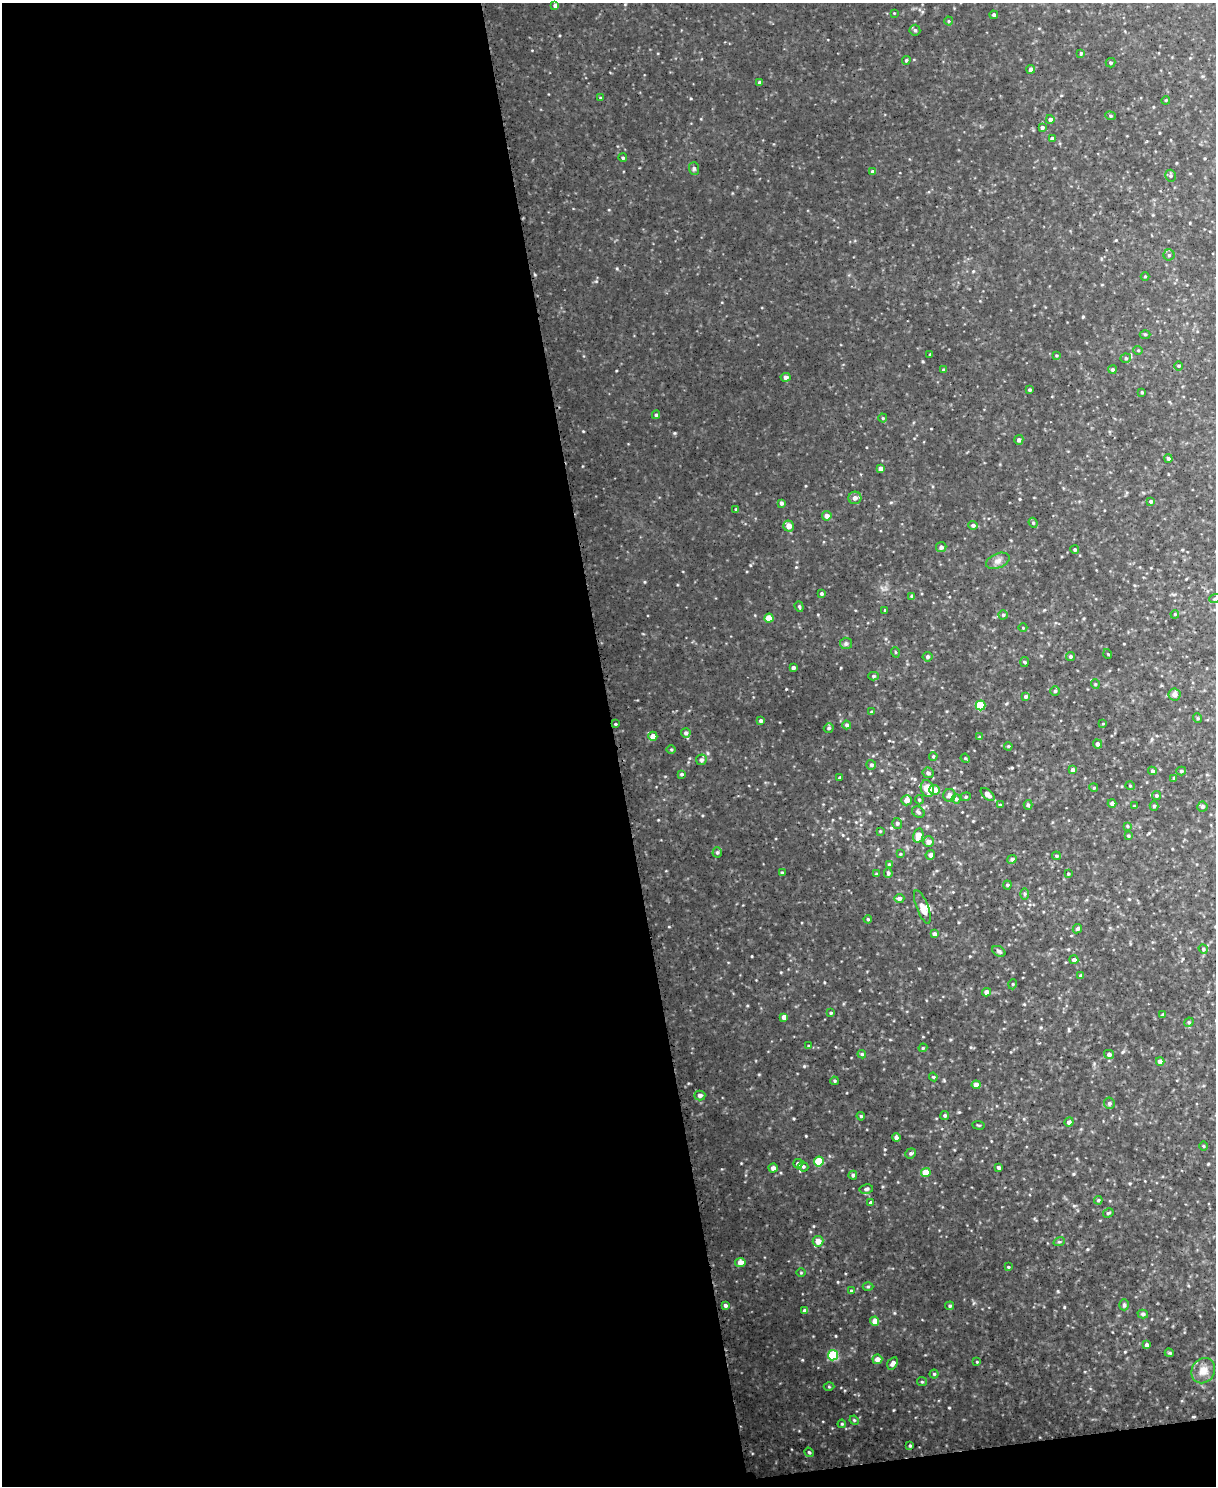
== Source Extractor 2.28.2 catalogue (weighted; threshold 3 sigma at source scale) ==
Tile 9 of 4 x 3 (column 1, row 3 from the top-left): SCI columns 1-1214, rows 138-1621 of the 4862 x 4845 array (HDU 1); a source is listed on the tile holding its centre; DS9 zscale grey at full resolution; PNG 1218 x 1488 px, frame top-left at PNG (2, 3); each listed source drawn as its Kron ellipse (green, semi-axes under 4 px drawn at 4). Shown black and unused: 52% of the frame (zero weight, under 3 of 5 exposures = <1% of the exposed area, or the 3 px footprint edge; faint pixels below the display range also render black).
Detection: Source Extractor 2.28.2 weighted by HDU 2 'WHT'; one run over the whole footprint, this tile lists its part. Background 0.0819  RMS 0.015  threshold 0.0694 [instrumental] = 3 sigma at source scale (4.5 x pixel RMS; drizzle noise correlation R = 1.50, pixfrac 1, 0.05/0.05 arcsec/px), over >= 5 px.
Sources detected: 202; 1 inside a brighter listed object's ellipse — not listed separately; the other 201 listed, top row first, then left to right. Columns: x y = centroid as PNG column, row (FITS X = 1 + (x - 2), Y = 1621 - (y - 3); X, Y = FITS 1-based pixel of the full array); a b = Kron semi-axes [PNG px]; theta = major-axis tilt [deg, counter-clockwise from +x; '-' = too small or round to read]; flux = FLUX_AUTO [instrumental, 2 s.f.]
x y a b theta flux
555 6 4 4 - 4.1
894 13 2 2 - 0.9
994 15 4 4 - 2.9
949 21 4 4 - 1.7
915 30 5 5 - 2.9
1081 53 4 4 - 1.5
906 60 4 3 - 1.9
1111 63 5 5 - 2.7
1031 69 4 4 - 5.5
760 82 3 3 - 3.9
600 98 4 3 - 1.7
1166 100 4 3 - 1.3
1110 116 5 4 - 2.1
1050 119 4 4 - 4.5
1042 127 4 4 - 2.8
1052 138 4 3 - 4.2
623 158 4 4 - 2.3
694 168 6 5 - 3.2
873 172 4 3 - 4.1
1170 176 6 5 - 2.7
1169 255 5 5 - 2.6
1145 276 4 3 - 1.2
1145 334 5 3 - 1.6
1138 350 5 3 - 1.4
930 355 3 3 - 2
1056 355 4 2 - 1.4
1126 358 5 4 - 2.6
1179 366 4 3 - 1.5
1112 369 4 4 - 2.3
944 370 4 3 - 3.2
786 377 5 4 - 4.8
1030 390 3 3 - 2.1
1142 392 3 3 - 1.9
656 415 4 4 - 2.5
883 418 4 4 - 1.6
1019 440 5 4 - 3.9
1168 458 4 4 - 3
880 468 4 4 - 7.3
855 498 6 6 - 6.5
1151 501 4 4 - 2.6
781 503 4 4 - 3.4
736 510 3 3 - 2.5
827 516 4 4 - 6.6
1033 523 5 4 - 2.1
973 525 5 4 - 3
789 526 5 5 - 12
941 547 5 5 - 4.7
1075 550 4 4 - 2.3
998 561 12 7 21 7
821 594 4 4 - 2.2
912 596 4 4 - 3.5
1215 598 6 3 20 1.8
799 607 5 4 - 2.1
885 610 4 2 - 0.97
1175 614 4 3 - 1.5
1003 615 4 4 - 2.2
769 618 4 4 - 22
1023 628 4 3 - 1.1
846 643 6 5 - 3.1
895 652 5 3 - 1.5
1108 654 5 3 - 1.2
1070 656 4 4 - 3.3
927 657 5 5 - 3.4
1025 662 5 3 - 1.5
793 668 3 3 - 3.9
874 676 5 4 - 2.6
1095 684 5 4 - 1.7
1055 691 5 5 - 2.5
1175 694 6 6 - 7.4
1025 696 4 4 - 2.9
980 705 5 5 - 44
872 712 4 3 - 2.3
1197 718 5 3 - 1.6
761 721 4 3 - 3.3
615 724 4 2 - 1.6
1103 724 4 3 - 1.1
847 725 4 4 - 3.5
829 728 5 4 - 2.8
686 733 5 5 - 3.8
653 736 4 4 - 13
979 737 4 4 - 2
1097 744 4 4 - 4.5
1008 746 4 3 - 1.5
671 750 4 3 - 1.5
933 756 4 3 - 1.8
965 758 5 3 - 1.5
701 760 5 5 - 3.2
871 765 5 5 - 2.6
1073 770 4 4 - 6.3
1152 771 4 4 - 2.9
1181 771 5 4 - 2.3
928 773 6 5 - 4.4
681 774 4 3 - 2.6
839 778 3 3 - 2.4
1174 778 4 3 - 2.4
1130 786 5 3 - 1.2
1094 788 4 3 - 1.3
927 789 9 6 -73 23
935 790 5 5 - 9.7
987 794 8 4 -42 8.1
949 795 6 6 - 7.7
1156 795 4 4 - 2.1
966 797 5 4 - 2.2
956 799 4 4 - 2.9
906 800 5 5 - 9.2
919 800 5 4 - 2
1112 803 4 4 - 3.9
1000 805 4 3 - 2.3
1028 805 5 4 - 2.6
1134 806 3 3 - 1.1
1154 806 4 4 - 1.6
1202 807 5 5 - 3.5
918 812 7 5 -33 3.4
897 823 5 5 - 3.1
1127 826 4 3 - 1.6
880 831 3 3 - 1.2
918 836 7 5 78 18
1128 836 4 3 - 1.7
929 842 5 5 - 8
717 852 5 4 - 2.6
900 854 4 4 - 1.5
930 855 5 4 - 4.9
1056 856 4 3 - 1.8
1012 859 5 4 - 3.7
889 865 4 3 - 2.1
782 873 4 3 - 2.5
888 873 5 4 - 2.7
876 874 4 3 - 1.6
1068 874 4 3 - 1.6
1007 885 4 4 - 1.9
1025 894 5 4 - 2
899 898 5 4 - 5
922 907 18 6 -69 11
868 919 4 3 - 1.7
1077 929 5 4 - 3.7
935 934 4 4 - 4.3
1203 949 5 4 - 2.2
999 951 7 4 -32 3.5
1074 960 4 4 - 4.9
1081 976 4 4 - 2.4
1013 984 5 3 - 1.4
987 992 4 4 - 8.5
831 1013 3 3 - 1.6
1163 1015 4 3 - 2.4
784 1017 4 4 - 7.6
1189 1022 5 4 - 1.8
808 1046 4 3 - 1.7
923 1048 4 4 - 1.6
862 1054 4 4 - 1.8
1109 1054 5 4 - 4.6
1160 1061 4 4 - 8.4
933 1077 4 3 - 1.7
834 1081 4 3 - 1.7
976 1085 4 4 - 9.4
700 1095 5 5 - 4.7
1109 1103 6 5 - 3.5
945 1115 4 4 - 2.5
861 1116 4 3 - 1.8
1069 1122 5 4 - 4.7
979 1125 6 2 -5 1.5
896 1138 4 4 - 4.5
1203 1146 4 3 - 1.4
911 1153 5 4 - 2.8
819 1162 5 5 - 43
798 1164 5 4 - 3.3
803 1166 5 4 - 2.6
999 1167 3 3 - 3.4
773 1168 4 4 - 4.5
926 1173 5 4 - 21
853 1175 4 4 - 2.6
866 1189 7 5 12 3.2
1098 1200 4 4 - 1.8
871 1202 4 4 - 2.6
1108 1213 5 4 - 1.9
818 1241 5 5 - 14
1059 1242 6 3 18 1.9
740 1262 5 4 - 10
1008 1267 4 3 - 1.5
801 1273 5 3 - 1.3
868 1287 5 3 - 1.8
851 1291 4 4 - 1.8
725 1305 4 3 - 3.6
1124 1305 5 4 - 2.8
950 1306 4 3 - 2
805 1311 4 3 - 5
1143 1314 5 4 - 3
875 1321 4 4 - 12
1147 1345 4 4 - 4.2
1169 1353 4 3 - 1.8
833 1355 5 5 - 82
877 1359 5 5 - 9.3
977 1362 4 3 - 1.3
893 1363 6 4 55 5.7
1203 1371 13 11 58 14
934 1374 4 4 - 1.9
922 1382 5 4 - 1.9
829 1387 5 3 - 1.4
854 1420 5 4 - 1.7
842 1424 4 3 - 1.6
910 1446 4 3 - 1.9
809 1452 5 4 - 2
Isophote crosses this tile's border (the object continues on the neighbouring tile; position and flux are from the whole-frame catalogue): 1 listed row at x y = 1215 598
Unlisted compact peaks at least as high as the median listed source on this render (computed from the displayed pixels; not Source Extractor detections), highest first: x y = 804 1066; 949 1408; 786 689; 1064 1307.